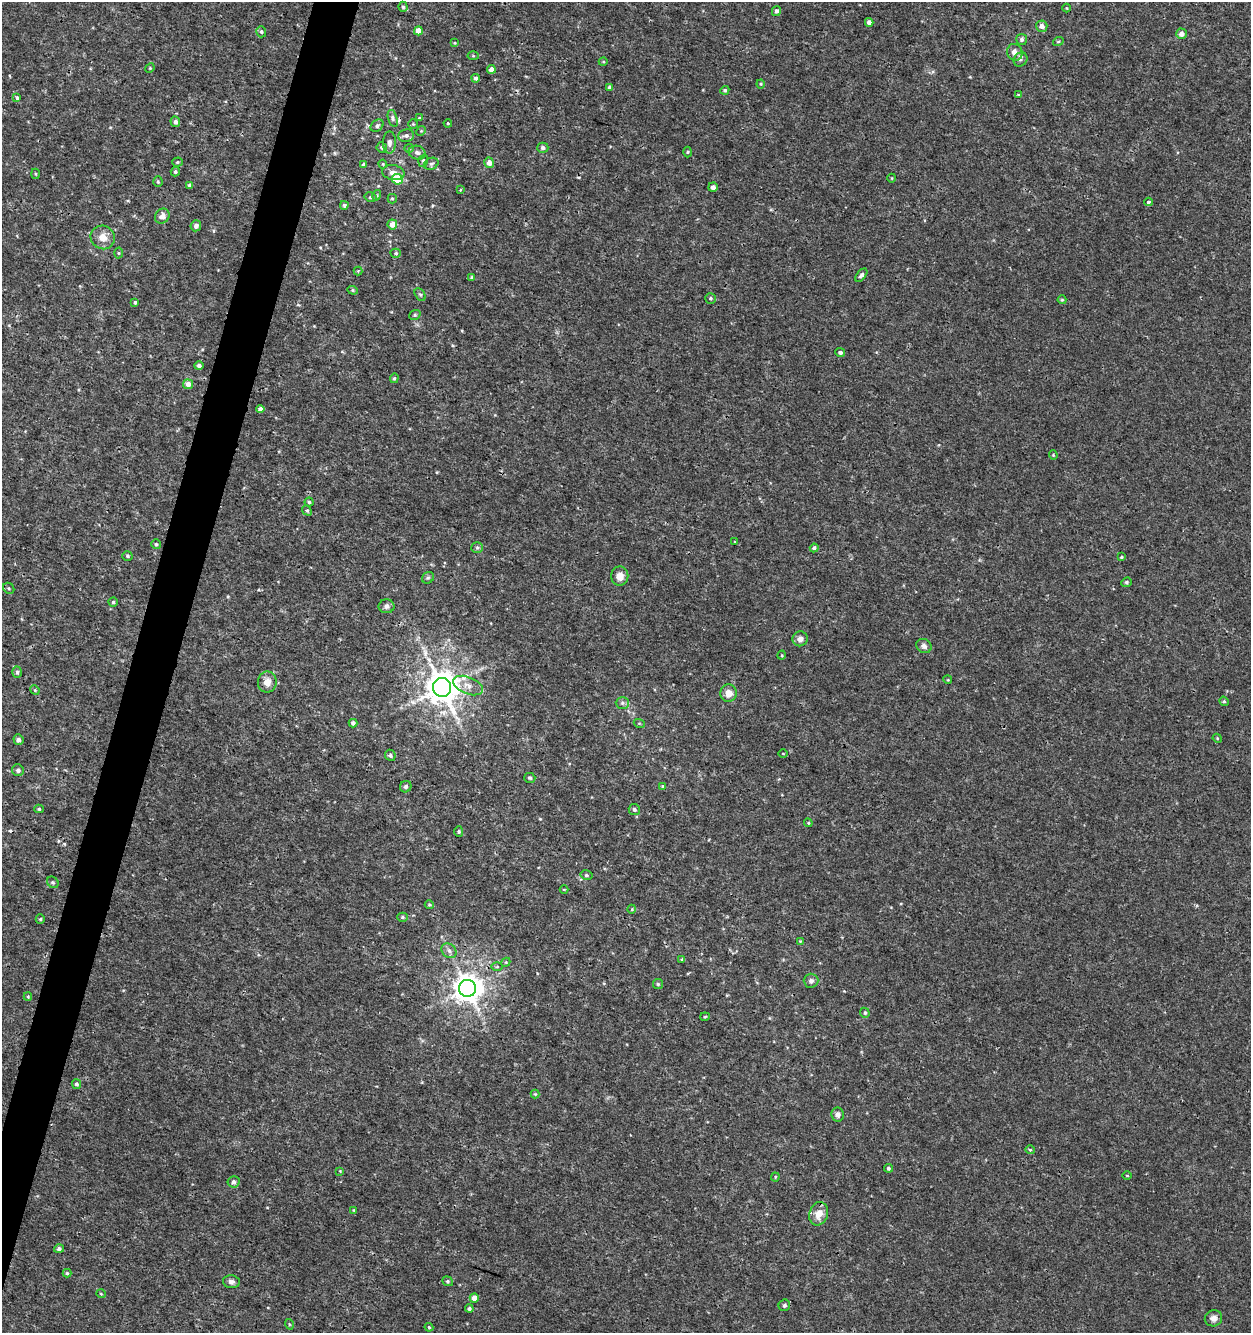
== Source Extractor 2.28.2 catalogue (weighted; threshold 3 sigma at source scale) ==
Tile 7 of 4 x 4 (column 3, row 2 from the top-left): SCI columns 2781-4029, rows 2664-3994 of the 5497 x 5335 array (HDU 1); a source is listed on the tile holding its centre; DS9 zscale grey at full resolution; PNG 1253 x 1335 px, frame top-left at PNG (2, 2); each listed source drawn as its Kron ellipse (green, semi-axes under 4 px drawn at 4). Shown black and unused: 3% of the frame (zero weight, under 3 of 4 exposures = <1% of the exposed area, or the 3 px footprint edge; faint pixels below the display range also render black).
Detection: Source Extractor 2.28.2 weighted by HDU 2 'WHT'; one run over the whole footprint, this tile lists its part. Background 5.26e-04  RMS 8.6e-04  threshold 0.00386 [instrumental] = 3 sigma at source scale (4.5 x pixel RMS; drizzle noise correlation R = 1.50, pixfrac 1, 0.0396/0.0396 arcsec/px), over >= 5 px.
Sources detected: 161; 3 cosmic-ray / hot-pixel residue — neither listed nor drawn; the other 158 listed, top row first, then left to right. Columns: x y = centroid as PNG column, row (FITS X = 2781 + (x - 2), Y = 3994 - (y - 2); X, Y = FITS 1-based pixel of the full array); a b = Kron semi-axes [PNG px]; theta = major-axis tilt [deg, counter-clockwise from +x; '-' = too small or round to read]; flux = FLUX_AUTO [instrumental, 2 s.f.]
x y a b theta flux
403 7 5 4 - 0.15
1067 8 4 3 - 0.066
776 11 5 4 - 0.27
869 22 4 4 - 0.46
1042 26 6 5 - 0.41
418 31 4 4 - 0.81
261 32 6 5 - 0.18
1181 34 5 5 - 0.46
1022 39 5 5 - 0.2
1058 42 5 3 - 0.087
455 43 4 3 - 0.07
1015 52 8 7 - 0.56
473 56 5 3 - 0.085
1020 59 7 6 - 0.23
603 62 4 3 - 0.088
150 68 5 4 - 0.089
491 69 4 4 - 0.55
476 78 4 4 - 0.18
761 84 4 4 - 0.093
610 87 4 3 - 0.3
725 90 4 4 - 0.15
1018 95 3 3 - 0.068
17 98 4 3 - 0.18
393 118 9 4 -74 0.21
419 118 4 4 - 0.11
175 122 5 5 - 0.27
448 123 4 3 - 0.097
413 124 5 5 - 0.1
377 126 7 5 41 0.2
421 131 5 4 - 0.11
406 136 8 6 6 0.28
389 142 11 6 89 0.4
382 148 5 5 - 0.15
409 148 5 4 - 0.11
543 148 5 5 - 0.28
688 152 5 3 - 0.097
417 153 8 6 -18 0.31
423 161 6 5 - 0.16
177 162 5 4 - 0.11
489 163 5 5 - 0.54
383 164 4 4 - 0.092
431 164 7 6 - 0.22
364 165 4 4 - 0.23
175 172 5 4 - 0.15
393 172 11 7 -9 0.51
35 174 5 3 - 0.085
892 178 4 3 - 0.063
397 179 5 5 - 3.5
158 182 5 4 - 0.12
190 185 4 3 - 0.2
713 187 5 4 - 0.34
460 190 3 2 - 0.072
377 195 5 3 - 0.089
370 197 6 4 -14 0.16
392 199 5 4 - 0.11
1149 202 4 3 - 0.16
344 205 4 4 - 0.15
162 216 8 7 - 0.52
392 224 5 5 - 0.63
196 226 5 5 - 0.36
103 237 12 11 - 0.96
118 253 5 3 - 0.096
396 253 5 4 - 0.13
358 271 4 4 - 0.088
861 275 8 4 50 0.24
472 277 3 3 - 0.15
353 290 5 4 - 0.11
420 295 7 5 -61 0.15
711 298 5 5 - 0.14
1062 300 4 4 - 0.082
135 302 4 3 - 0.14
415 315 6 4 22 0.13
840 352 5 4 - 0.21
199 366 4 4 - 0.24
394 378 5 4 - 0.12
188 384 5 5 - 0.61
260 409 4 4 - 0.31
1053 455 4 4 - 0.092
309 502 4 4 - 0.13
307 510 5 4 - 0.13
735 542 4 3 - 0.07
156 544 5 4 - 0.13
477 548 6 5 - 0.14
814 548 4 4 - 0.22
127 556 5 4 - 0.15
1121 557 4 3 - 0.086
620 576 9 8 - 0.74
428 578 6 5 - 0.16
1126 582 5 4 - 0.13
9 588 6 5 - 0.13
113 602 4 4 - 0.11
386 606 8 7 - 0.28
800 639 8 7 - 0.44
924 646 8 6 -32 0.32
782 655 4 3 - 0.077
17 672 5 5 - 0.17
948 680 4 3 - 0.075
267 682 10 9 - 0.74
468 685 15 8 -22 0.77
442 687 9 9 - 190
35 690 5 4 - 0.091
729 693 9 8 - 0.71
1224 701 5 4 - 0.12
622 703 7 6 - 0.2
353 723 4 4 - 0.21
639 723 5 3 - 0.085
1217 738 5 3 - 0.08
18 740 5 5 - 0.21
783 754 5 3 - 0.063
390 755 6 5 - 0.21
18 770 6 5 - 0.28
530 778 5 5 - 0.13
663 786 4 3 - 0.08
406 787 6 5 - 0.23
39 809 4 4 - 0.11
634 809 5 5 - 0.2
808 823 4 4 - 0.1
459 832 5 4 - 0.11
586 875 6 4 -14 0.14
53 882 6 5 - 0.13
564 889 4 3 - 0.071
429 905 5 4 - 0.11
632 909 4 3 - 0.066
402 917 5 4 - 0.13
40 919 5 4 - 0.12
800 941 4 4 - 0.074
449 951 8 6 -42 0.31
682 959 4 3 - 0.096
506 962 5 3 - 0.079
497 967 6 4 0 0.1
811 981 7 7 - 0.3
658 984 5 5 - 0.13
467 988 8 8 - 120
28 997 4 4 - 0.087
865 1013 5 4 - 0.14
705 1017 4 4 - 0.09
76 1084 5 4 - 0.19
535 1094 4 4 - 0.097
838 1114 7 6 - 0.27
1030 1150 5 4 - 0.094
888 1168 4 4 - 0.17
340 1171 3 3 - 0.056
1127 1175 5 3 - 0.072
775 1177 4 4 - 0.089
233 1182 6 5 - 0.21
354 1210 3 3 - 0.079
819 1214 12 9 70 0.94
59 1249 5 4 - 0.21
67 1273 4 4 - 0.12
448 1281 6 4 -21 0.13
231 1282 8 6 -7 0.31
101 1294 5 3 - 0.072
474 1298 4 4 - 0.64
784 1305 6 5 - 0.21
469 1309 4 4 - 0.17
1213 1318 9 8 - 0.43
289 1324 5 3 - 0.085
429 1327 4 4 - 0.1